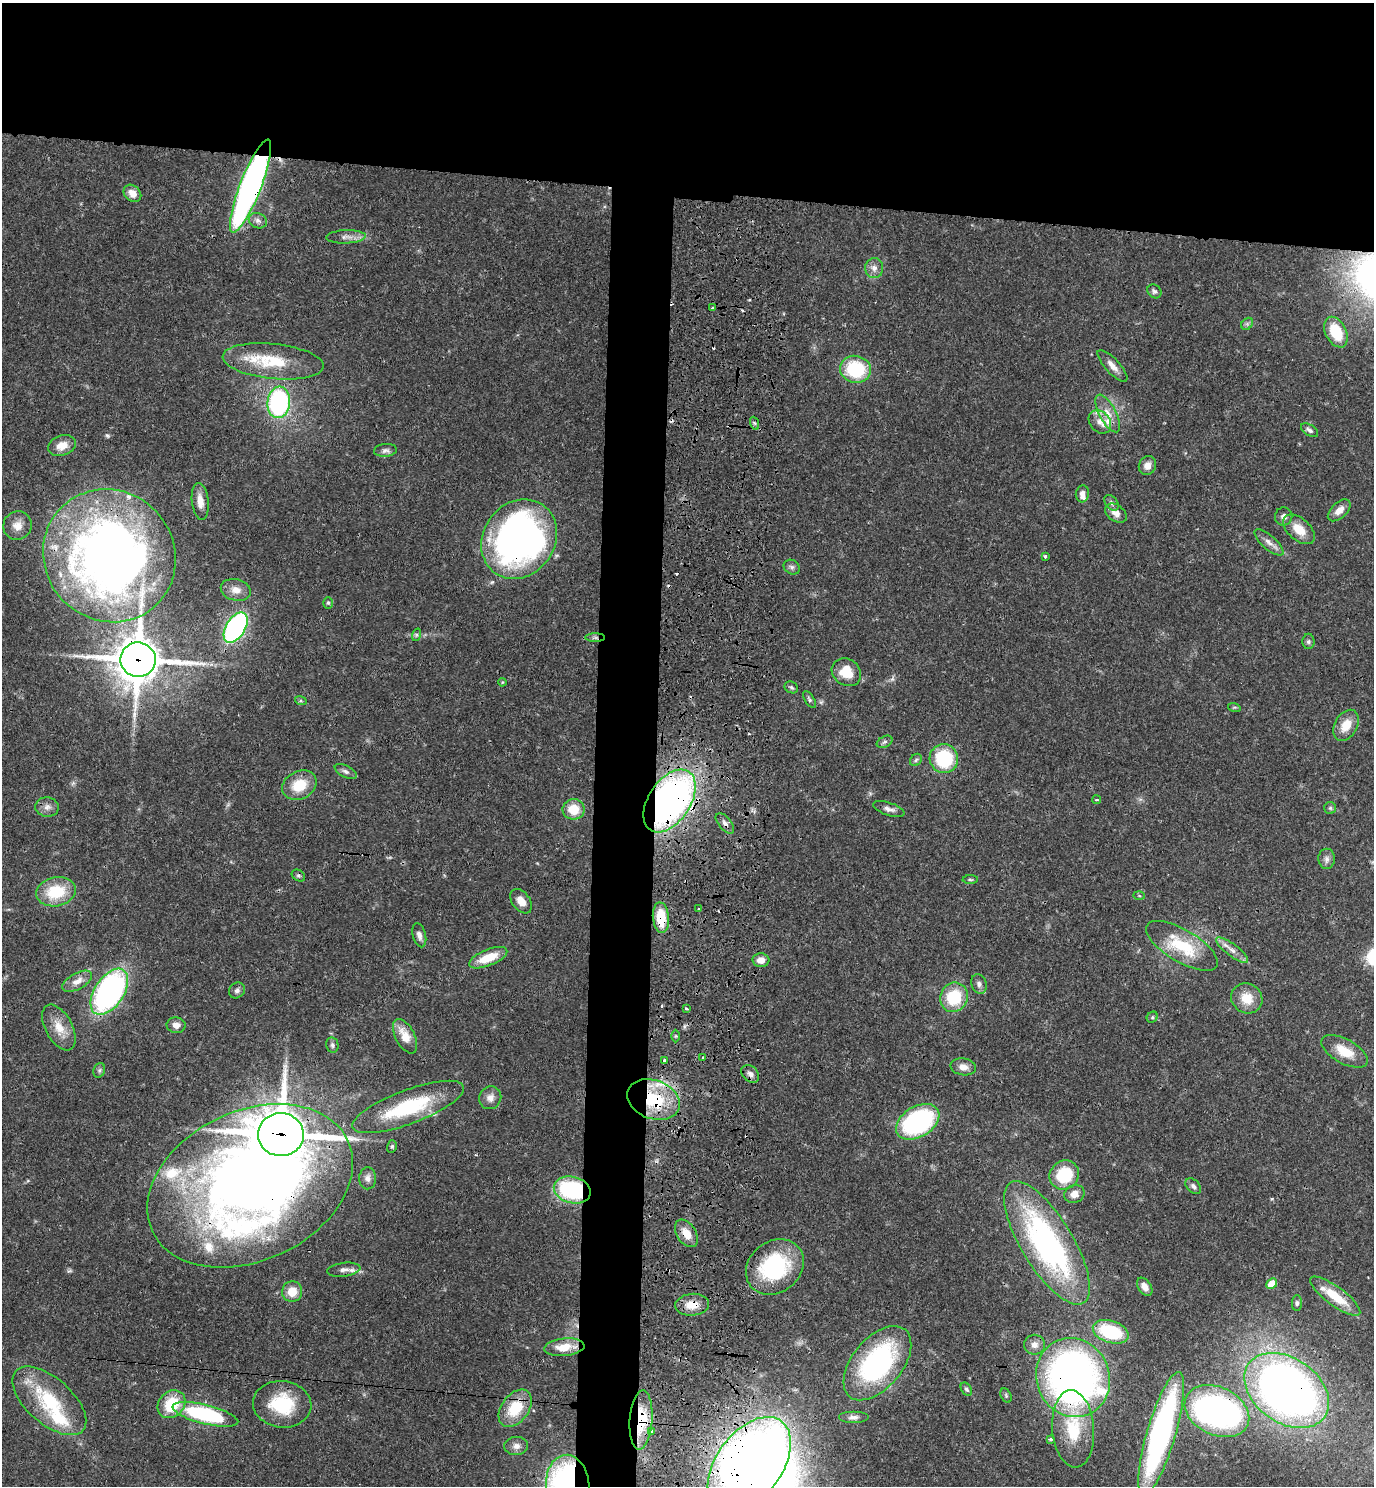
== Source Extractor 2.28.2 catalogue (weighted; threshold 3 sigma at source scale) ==
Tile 2 of 3 x 3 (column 2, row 1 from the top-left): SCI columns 1639-3010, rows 2986-4469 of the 4601 x 4479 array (HDU 1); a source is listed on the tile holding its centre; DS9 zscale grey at full resolution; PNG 1376 x 1488 px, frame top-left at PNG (2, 3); each listed source drawn as its Kron ellipse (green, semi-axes under 4 px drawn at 4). Shown black and unused: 17% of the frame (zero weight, under 3 of 4 exposures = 6% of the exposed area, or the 3 px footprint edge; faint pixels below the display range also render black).
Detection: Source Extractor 2.28.2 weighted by HDU 2 'WHT'; one run over the whole footprint, this tile lists its part. Background 0.0595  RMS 0.0031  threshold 0.014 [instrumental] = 3 sigma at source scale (4.5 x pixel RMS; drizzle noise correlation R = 1.50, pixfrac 1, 0.05/0.05 arcsec/px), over >= 5 px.
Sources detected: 155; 1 too faint to see at this stretch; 2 inside a brighter object's white glare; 7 cosmic-ray / hot-pixel residue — neither listed nor drawn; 9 inside a brighter listed object's ellipse — not listed separately; the other 136 listed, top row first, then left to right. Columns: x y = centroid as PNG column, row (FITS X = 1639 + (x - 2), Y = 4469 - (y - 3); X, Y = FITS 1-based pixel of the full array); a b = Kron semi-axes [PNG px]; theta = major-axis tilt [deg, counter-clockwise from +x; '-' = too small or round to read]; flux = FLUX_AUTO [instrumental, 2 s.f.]
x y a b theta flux
251 186 49 10 69 160
132 193 10 7 -42 3.2
258 221 9 7 -24 1.3
346 237 20 6 2 2.2
874 268 10 9 - 2
1154 291 7 6 - 0.9
712 308 3 3 - 1.1
1247 324 7 5 46 0.67
1336 332 16 10 -63 11
273 361 51 17 -6 16
1112 366 20 7 -47 2.6
856 369 15 13 -13 19
279 402 16 11 83 49
1108 413 21 8 -62 3.7
1100 422 13 10 -49 2.6
754 423 7 4 -70 0.57
1310 430 9 5 -34 0.97
62 446 14 10 19 3.7
385 450 11 6 5 1.2
1147 465 10 8 64 2.4
1082 494 8 6 81 1.8
200 501 18 8 -83 3.3
1111 503 9 6 -49 0.96
1339 510 14 7 43 3
1116 513 12 8 -36 2.7
1284 516 9 8 - 1.6
17 526 14 14 - 3.4
1299 529 19 11 -41 5.6
519 539 42 36 56 150
1269 542 18 7 -41 2.2
109 556 68 64 -46 240
1045 556 3 3 - 0.76
792 567 8 7 - 0.98
236 590 15 10 -14 3
328 603 6 5 - 0.57
236 627 17 9 59 70
416 635 6 4 72 0.58
595 638 10 4 0 0.82
1308 641 7 6 - 0.71
138 660 18 17 - 1200
846 672 15 13 -37 7.3
502 682 4 3 - 0.3
791 687 7 5 -26 0.69
809 700 10 4 -57 0.66
301 701 6 4 -18 0.45
1234 707 6 4 -17 0.42
1346 725 17 11 60 5.2
885 742 8 5 28 0.81
944 759 14 14 - 20
916 760 7 5 48 0.63
346 771 12 6 -27 1.1
299 785 18 14 27 8.7
1097 800 4 2 - 0.35
669 801 35 21 56 150
47 807 12 9 -5 1.9
1330 808 6 6 - 0.63
574 809 11 10 - 6.5
889 809 16 6 -18 1.7
725 823 12 6 -50 1.4
1327 859 10 8 -89 1.5
298 876 7 5 -34 0.64
970 879 7 3 -1 0.43
56 892 20 14 11 13
1139 896 6 4 -2 0.39
521 901 14 9 -54 3
698 909 3 2 - 0.51
661 918 15 8 -84 9.6
419 935 12 6 -74 1.5
1182 946 40 16 -31 16
1232 950 19 6 -37 2.4
488 958 20 8 22 7.5
761 960 8 7 - 2.9
77 981 16 8 29 2.8
979 984 10 7 -69 1.3
237 990 8 7 - 1.1
109 992 26 14 56 85
954 997 15 13 62 14
1247 998 16 14 -34 6
686 1009 3 3 - 0.86
1152 1017 6 5 - 0.53
176 1025 9 8 - 1.8
59 1027 25 13 -62 5.9
405 1036 19 9 -63 5.3
676 1036 6 4 -90 0.47
332 1045 8 6 -79 0.8
1344 1051 25 12 -28 7.6
703 1058 3 3 - 0.84
664 1060 3 3 - 4.6
963 1067 13 8 -8 2.2
99 1070 7 5 69 0.69
750 1074 10 7 -45 1.5
490 1098 12 11 - 2.4
653 1100 27 19 -21 21
408 1107 59 17 20 26
918 1122 23 15 31 47
281 1135 23 21 -5 1200
392 1146 6 5 - 0.49
1064 1175 15 14 - 14
368 1178 11 8 88 1.5
250 1186 108 75 25 340
1193 1186 9 6 -45 1.1
572 1190 19 13 -14 32
1074 1194 10 8 22 2.8
686 1233 15 9 -57 3.9
1047 1243 70 25 -59 85
775 1267 31 25 39 30
344 1270 17 7 7 2
1272 1284 6 5 - 6.8
1145 1287 10 6 -55 2.3
292 1292 10 10 - 5.1
1335 1296 30 9 -36 9.5
1297 1303 8 5 89 0.7
692 1305 17 11 5 5
1111 1332 18 11 -18 18
1034 1345 10 10 - 2
564 1347 20 9 5 6.1
877 1363 43 25 50 58
1073 1378 40 36 -67 160
966 1389 7 5 -56 0.74
1287 1390 46 32 -35 230
1006 1396 8 5 -65 0.53
49 1401 45 23 -41 23
172 1404 15 12 46 12
282 1404 29 23 -6 17
515 1408 21 13 53 11
1217 1411 34 24 -26 91
205 1414 34 9 -14 39
853 1417 15 5 0 1.5
641 1420 30 11 86 16
1073 1429 39 21 -86 16
652 1431 4 4 - 0.75
1161 1434 64 14 74 83
1051 1439 4 3 - 0.74
516 1446 12 9 3 1.8
749 1464 54 32 53 340
568 1484 29 21 -84 88
Overlapping masked pixels (flux is a lower limit): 22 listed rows (the first 20) at x y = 251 186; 519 539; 109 556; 595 638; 138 660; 669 801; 725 823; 661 918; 109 992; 653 1100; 281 1135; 250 1186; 572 1190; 686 1233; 692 1305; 1073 1378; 1287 1390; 515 1408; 1217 1411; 641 1420
Isophote crosses this tile's border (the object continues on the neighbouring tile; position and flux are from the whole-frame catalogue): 2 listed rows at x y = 749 1464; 568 1484